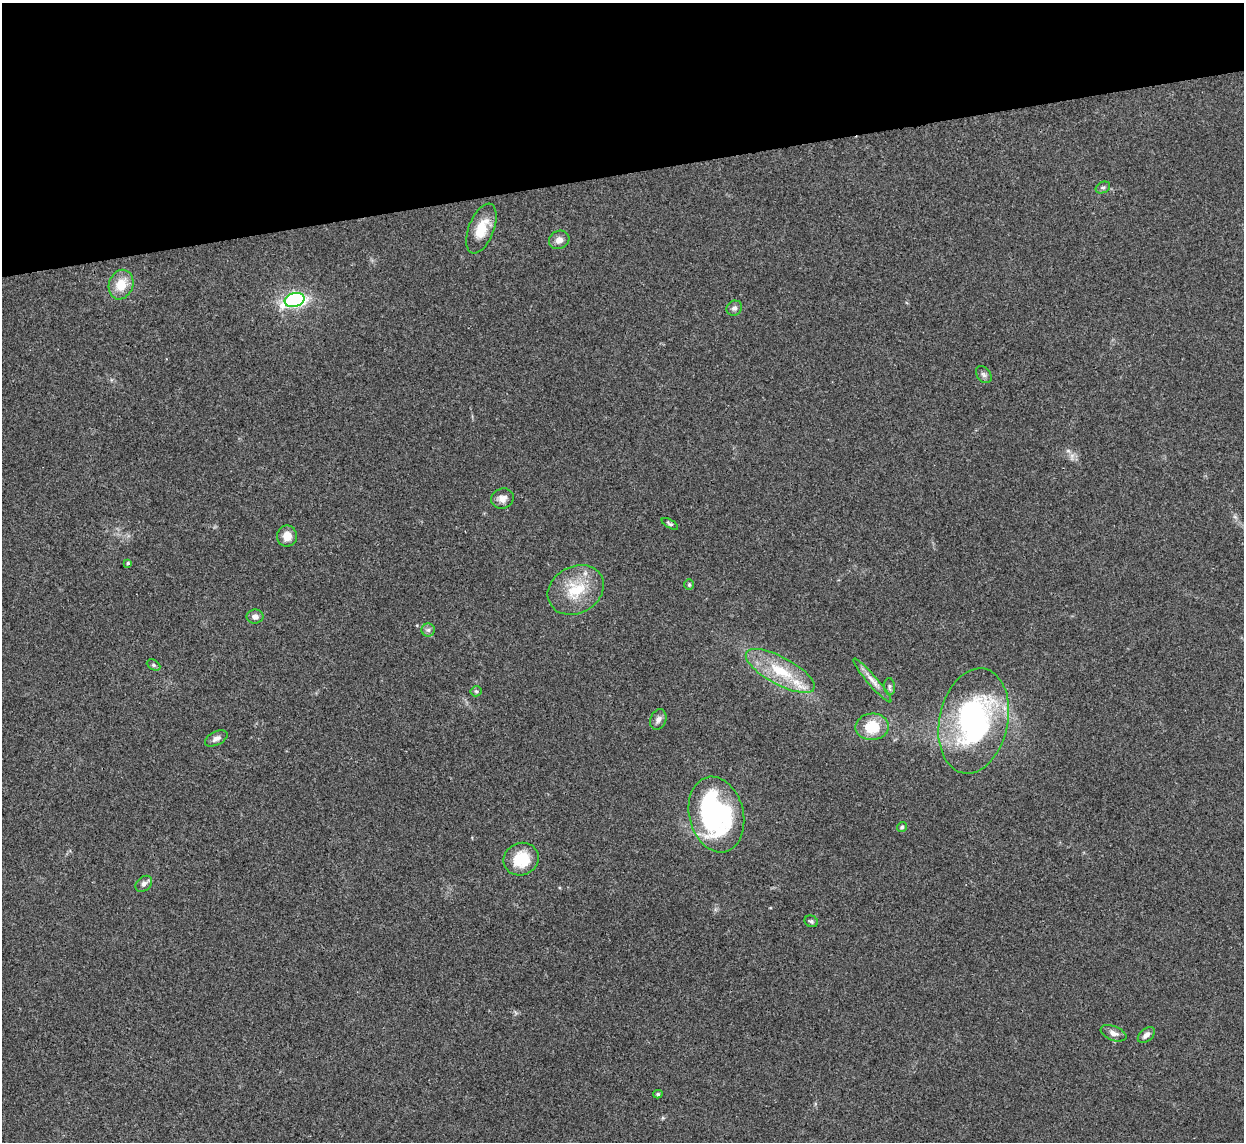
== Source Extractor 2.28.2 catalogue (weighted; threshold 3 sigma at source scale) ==
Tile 3 of 4 x 4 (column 3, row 1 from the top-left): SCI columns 2490-3731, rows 3675-4814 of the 4975 x 4956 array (HDU 1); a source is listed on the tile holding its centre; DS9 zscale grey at full resolution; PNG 1246 x 1144 px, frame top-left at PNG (2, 3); each listed source drawn as its Kron ellipse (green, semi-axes under 4 px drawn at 4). Shown black and unused: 15% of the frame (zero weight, under 3 of 4 exposures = <1% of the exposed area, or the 3 px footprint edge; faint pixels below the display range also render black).
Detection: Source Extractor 2.28.2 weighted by HDU 2 'WHT'; one run over the whole footprint, this tile lists its part. Background 0.166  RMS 0.007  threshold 0.0317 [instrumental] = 3 sigma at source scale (4.5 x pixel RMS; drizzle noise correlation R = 1.50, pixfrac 1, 0.05/0.05 arcsec/px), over >= 5 px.
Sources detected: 34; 2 inside a brighter object's white glare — neither listed nor drawn; the other 32 listed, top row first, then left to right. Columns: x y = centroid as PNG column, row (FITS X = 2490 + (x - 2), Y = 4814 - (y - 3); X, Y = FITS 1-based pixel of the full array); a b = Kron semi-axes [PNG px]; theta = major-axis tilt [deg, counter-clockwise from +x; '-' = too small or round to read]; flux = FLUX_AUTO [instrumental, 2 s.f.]
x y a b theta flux
1103 188 7 5 27 1.7
481 228 26 12 69 15
559 240 10 9 - 4.5
121 285 15 12 70 14
295 300 10 7 15 130
734 308 8 7 - 2.4
984 375 9 6 -52 2.2
502 499 11 10 - 4.8
670 524 9 4 -30 1.3
287 536 10 10 - 6.5
128 563 4 4 - 0.96
689 585 5 5 - 1.1
576 590 29 23 29 27
255 617 8 7 - 3.1
428 630 6 6 - 2
154 665 7 5 -27 1.3
780 671 38 13 -28 30
872 680 28 5 -49 5.6
890 687 8 5 -84 1.6
476 691 5 5 - 1
658 719 11 7 68 2.9
974 721 53 34 78 140
872 727 17 13 3 20
216 738 12 6 26 3.1
716 814 38 27 -76 110
902 827 5 4 - 1.7
521 859 18 16 22 22
144 884 9 7 43 2.7
811 921 7 5 -24 1.5
1113 1033 13 7 -22 4
1146 1035 10 6 41 3.1
658 1094 4 3 - 1.3